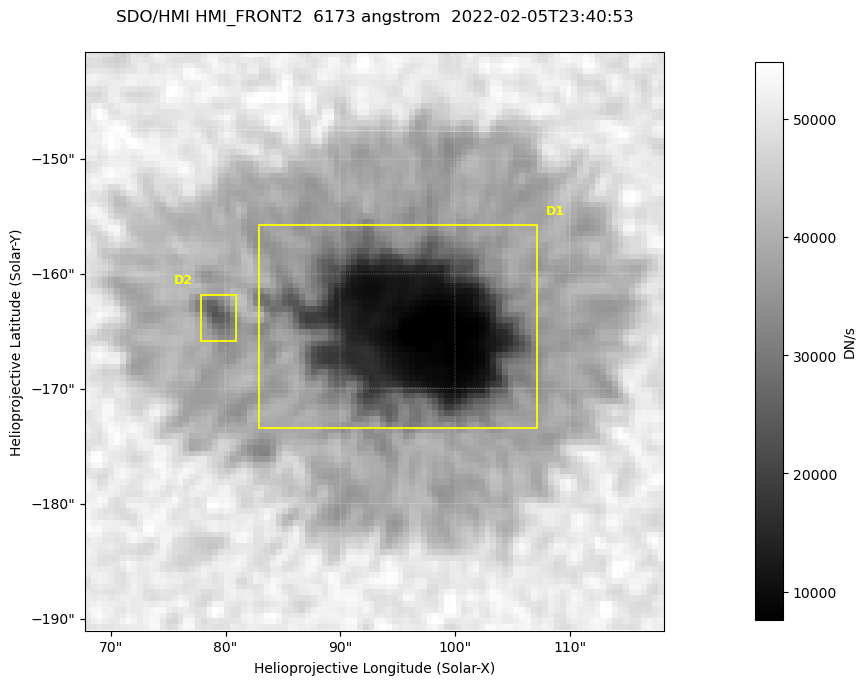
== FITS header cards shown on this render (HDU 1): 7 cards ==
TELESCOP= 'SDO/HMI '           / Telescope
INSTRUME= 'HMI_FRONT2'         / For HMI: HMI_SIDE1, HMI_FRONT2, or HMI_COMBINED
WAVELNTH=                6173. / [angstrom] Wavelength
DATE-OBS= '2022-02-05T23:40:53.500' / [ISO] Observation date {DATE__OBS}
CTYPE1  = 'HPLN-TAN'           / CTYPE1: HPLN
CTYPE2  = 'HPLT-TAN'           / CTYPE2: HPLT
BUNIT   = 'DN/s    '           / Physical Units

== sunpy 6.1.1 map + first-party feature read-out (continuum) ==
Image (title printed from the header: SDO/HMI HMI_FRONT2  6173 angstrom  2022-02-05T23:40:53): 100 x 100 px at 0.504 arcsec/px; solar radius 973 arcsec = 1931 px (partial field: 0.1% of the solar disc is inside the frame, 100% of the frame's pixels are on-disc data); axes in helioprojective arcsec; data unit DN/s (BUNIT, on the colour bar)
Orientation: roll -0.0703 deg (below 1 deg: not rotated)
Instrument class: CONTINUUM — white-light / continuum photospheric image (CONTENT/OBS_TYPE)
Dark features (sunspots / pores): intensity divided by the frame's on-disc median (partial field: no limb-darkening profile); reference = the frame's on-disc median (the 8%-of-disc-diameter window exceeds this field); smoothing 3 px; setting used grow <= 0.75, no closing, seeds <= 0.75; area >= 9 px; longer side >= 3 px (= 1.5 arcsec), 3 px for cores <= 0.7; partial field; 2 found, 2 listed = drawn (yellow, D1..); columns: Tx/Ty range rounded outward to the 2 arcsec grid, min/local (2 s.f., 1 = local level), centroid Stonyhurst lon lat
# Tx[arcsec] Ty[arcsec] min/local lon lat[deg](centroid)
D1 82..108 -174..-156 0.15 +6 -16
D2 78..82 -166..-162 0.58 +5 -16